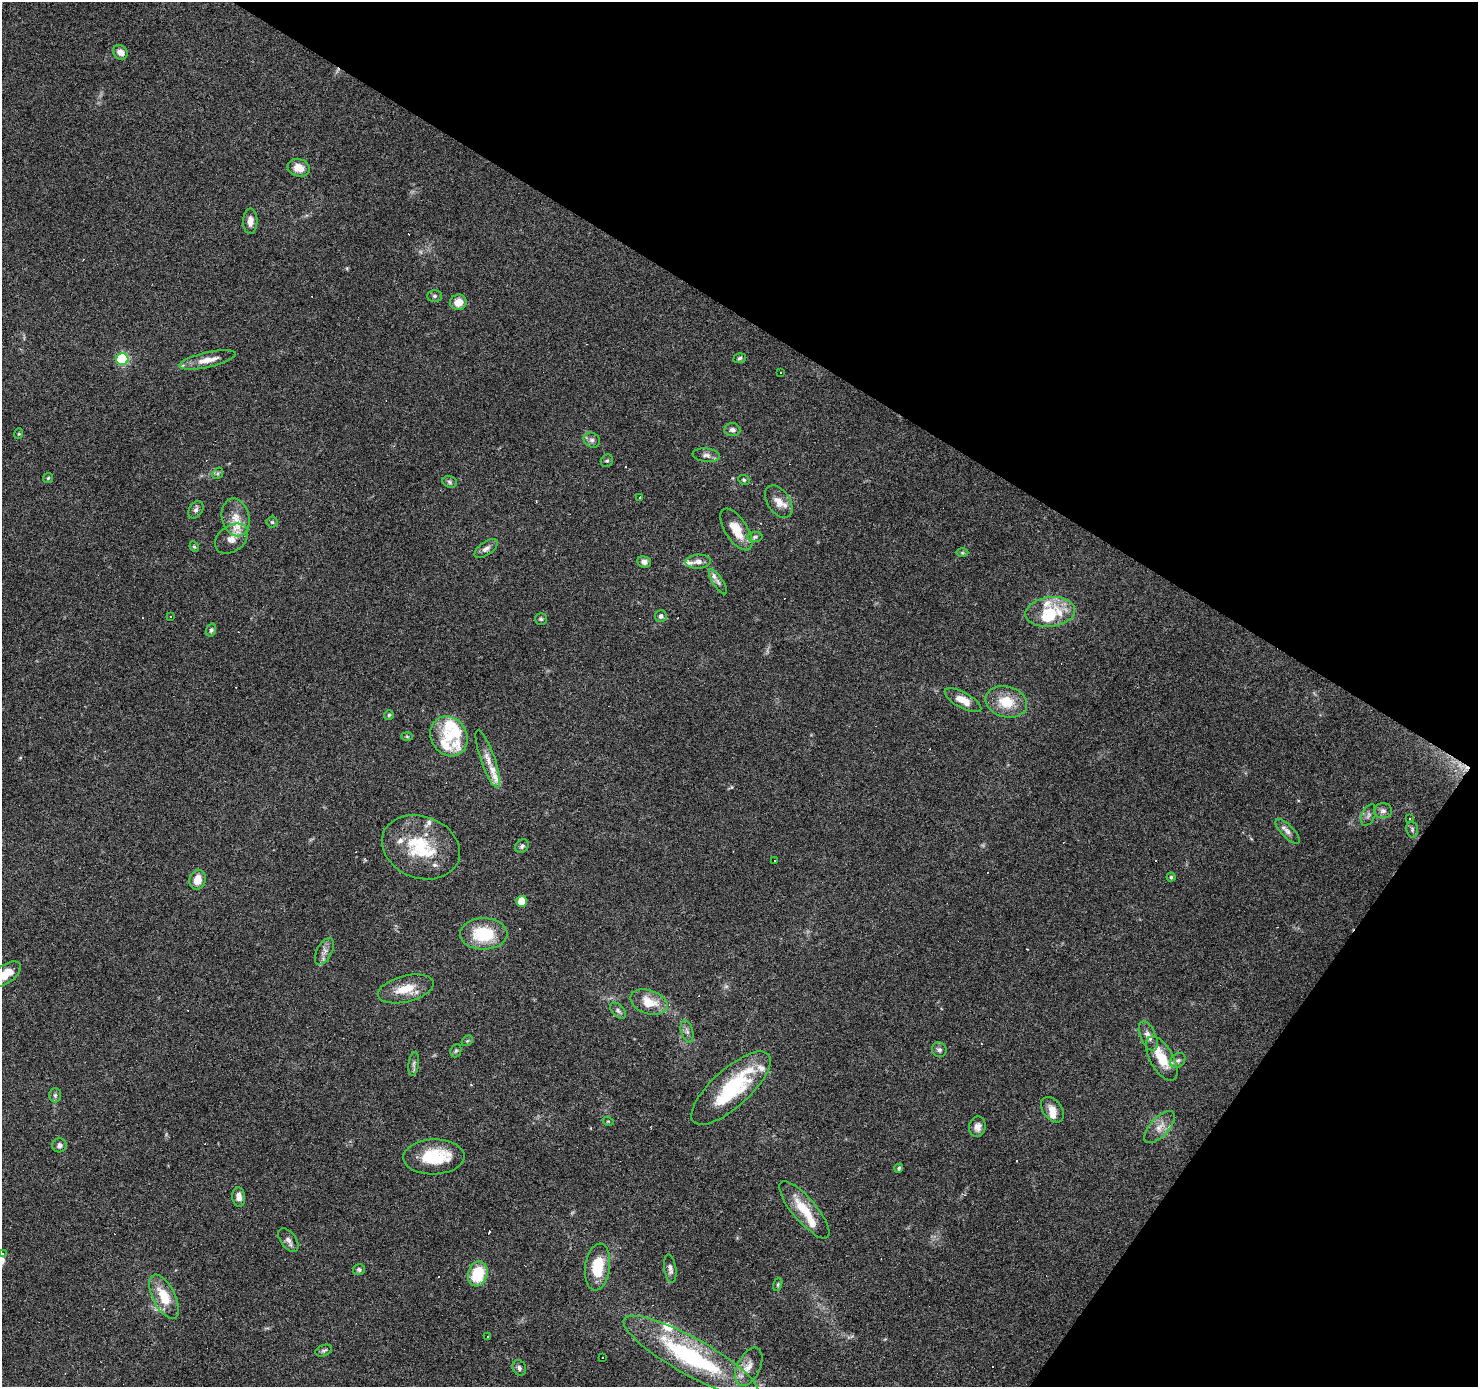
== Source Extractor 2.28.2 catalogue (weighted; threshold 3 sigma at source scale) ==
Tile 8 of 4 x 4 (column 4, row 2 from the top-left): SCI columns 4430-5905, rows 2951-4335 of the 5908 x 5969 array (HDU 1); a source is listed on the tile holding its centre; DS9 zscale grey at full resolution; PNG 1480 x 1389 px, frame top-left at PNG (2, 2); each listed source drawn as its Kron ellipse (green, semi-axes under 4 px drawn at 4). Shown black and unused: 30% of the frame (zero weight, under 3 of 6 exposures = <1% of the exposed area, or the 3 px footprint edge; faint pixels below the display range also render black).
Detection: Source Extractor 2.28.2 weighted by HDU 2 'WHT'; one run over the whole footprint, this tile lists its part. Background 0.075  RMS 0.0042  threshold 0.017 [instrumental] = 3 sigma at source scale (4.09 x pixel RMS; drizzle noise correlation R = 1.36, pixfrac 0.8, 0.0396/0.0396 arcsec/px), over >= 5 px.
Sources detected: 149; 1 too faint to see at this stretch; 1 inside a brighter object's white glare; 32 cosmic-ray / hot-pixel residue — neither listed nor drawn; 22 inside a brighter listed object's ellipse — not listed separately; the other 93 listed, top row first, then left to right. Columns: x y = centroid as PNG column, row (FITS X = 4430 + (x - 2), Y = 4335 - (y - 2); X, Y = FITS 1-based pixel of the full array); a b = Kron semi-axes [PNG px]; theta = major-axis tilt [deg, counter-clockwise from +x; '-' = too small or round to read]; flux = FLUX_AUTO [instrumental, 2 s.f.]
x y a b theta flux
120 52 8 6 -45 2.8
299 168 11 9 -16 4.8
250 221 13 7 89 2.9
434 296 7 5 -1 0.93
458 302 8 8 - 4.6
740 358 6 4 19 0.68
122 359 6 6 - 36
208 360 29 7 13 5.5
781 373 3 2 - 0.33
732 430 8 6 -5 1.4
18 434 5 3 - 0.42
592 440 8 7 - 1.4
706 455 14 6 -7 1.8
607 461 7 5 48 0.68
218 473 6 4 47 0.66
48 478 5 4 - 0.51
744 480 6 5 - 0.59
450 482 7 5 -18 0.87
640 497 3 3 - 10
779 501 18 11 -55 4.1
196 510 9 6 56 1.3
236 517 19 13 -77 6.9
272 522 5 5 - 0.61
736 530 24 11 -57 8.3
755 537 7 5 2 0.8
232 539 18 13 36 5
194 547 5 4 - 0.58
486 549 13 6 35 1.8
962 553 6 4 -1 0.58
644 562 7 5 -9 1.8
698 562 13 7 4 2.2
718 582 14 5 -57 1.6
1050 612 25 15 7 11
170 616 3 3 - 0.95
661 616 6 6 - 1.4
541 619 6 6 - 0.67
211 630 7 5 72 0.76
963 700 20 7 -29 4.9
1006 702 21 15 -15 10
389 715 5 5 - 0.52
407 736 6 4 -2 0.46
449 736 21 18 -58 9.1
488 759 30 7 -71 3.9
1383 811 9 7 1 1.6
1368 815 11 6 64 1.3
1409 819 3 2 - 0.31
1412 829 8 6 -78 0.91
1288 831 16 6 -46 2.1
522 846 7 6 - 1
421 847 40 31 -21 24
775 861 3 3 - 1
1171 877 4 4 - 0.56
197 880 10 8 72 4.6
521 901 5 5 - 7
484 934 24 15 0 18
324 951 14 7 62 2.3
6 974 17 9 37 7
406 989 28 13 14 8.7
649 1002 19 12 -18 7.9
618 1010 10 5 -45 1.1
687 1031 11 6 -74 1.4
1148 1036 15 7 -66 3.1
467 1041 6 4 44 0.55
939 1050 7 7 - 1.2
456 1051 7 5 68 0.67
1162 1059 25 11 -61 9.3
1178 1060 8 6 42 1.2
414 1064 12 5 82 1.1
731 1088 50 19 42 30
55 1095 7 6 - 0.82
1052 1110 14 9 -52 3.2
608 1121 6 3 -18 0.43
977 1127 10 8 80 2.3
1160 1127 20 9 47 4
59 1145 7 7 - 1.3
434 1157 31 17 2 17
899 1168 5 4 - 0.64
239 1197 10 6 -84 2.7
804 1210 36 12 -50 11
288 1240 13 7 -53 1.9
2 1253 3 3 - 0.78
598 1267 23 12 83 12
670 1269 14 6 -81 1.6
359 1270 6 5 - 0.87
478 1274 13 9 73 17
778 1285 7 4 71 0.56
164 1297 24 11 -63 10
488 1336 3 2 - 0.42
324 1351 8 5 19 0.86
691 1356 76 18 -29 58
602 1357 3 2 - 0.51
749 1367 20 11 64 5.1
519 1368 8 6 -62 1.1
Isophote crosses this tile's border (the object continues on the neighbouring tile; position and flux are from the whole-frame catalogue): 2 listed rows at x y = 6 974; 2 1253